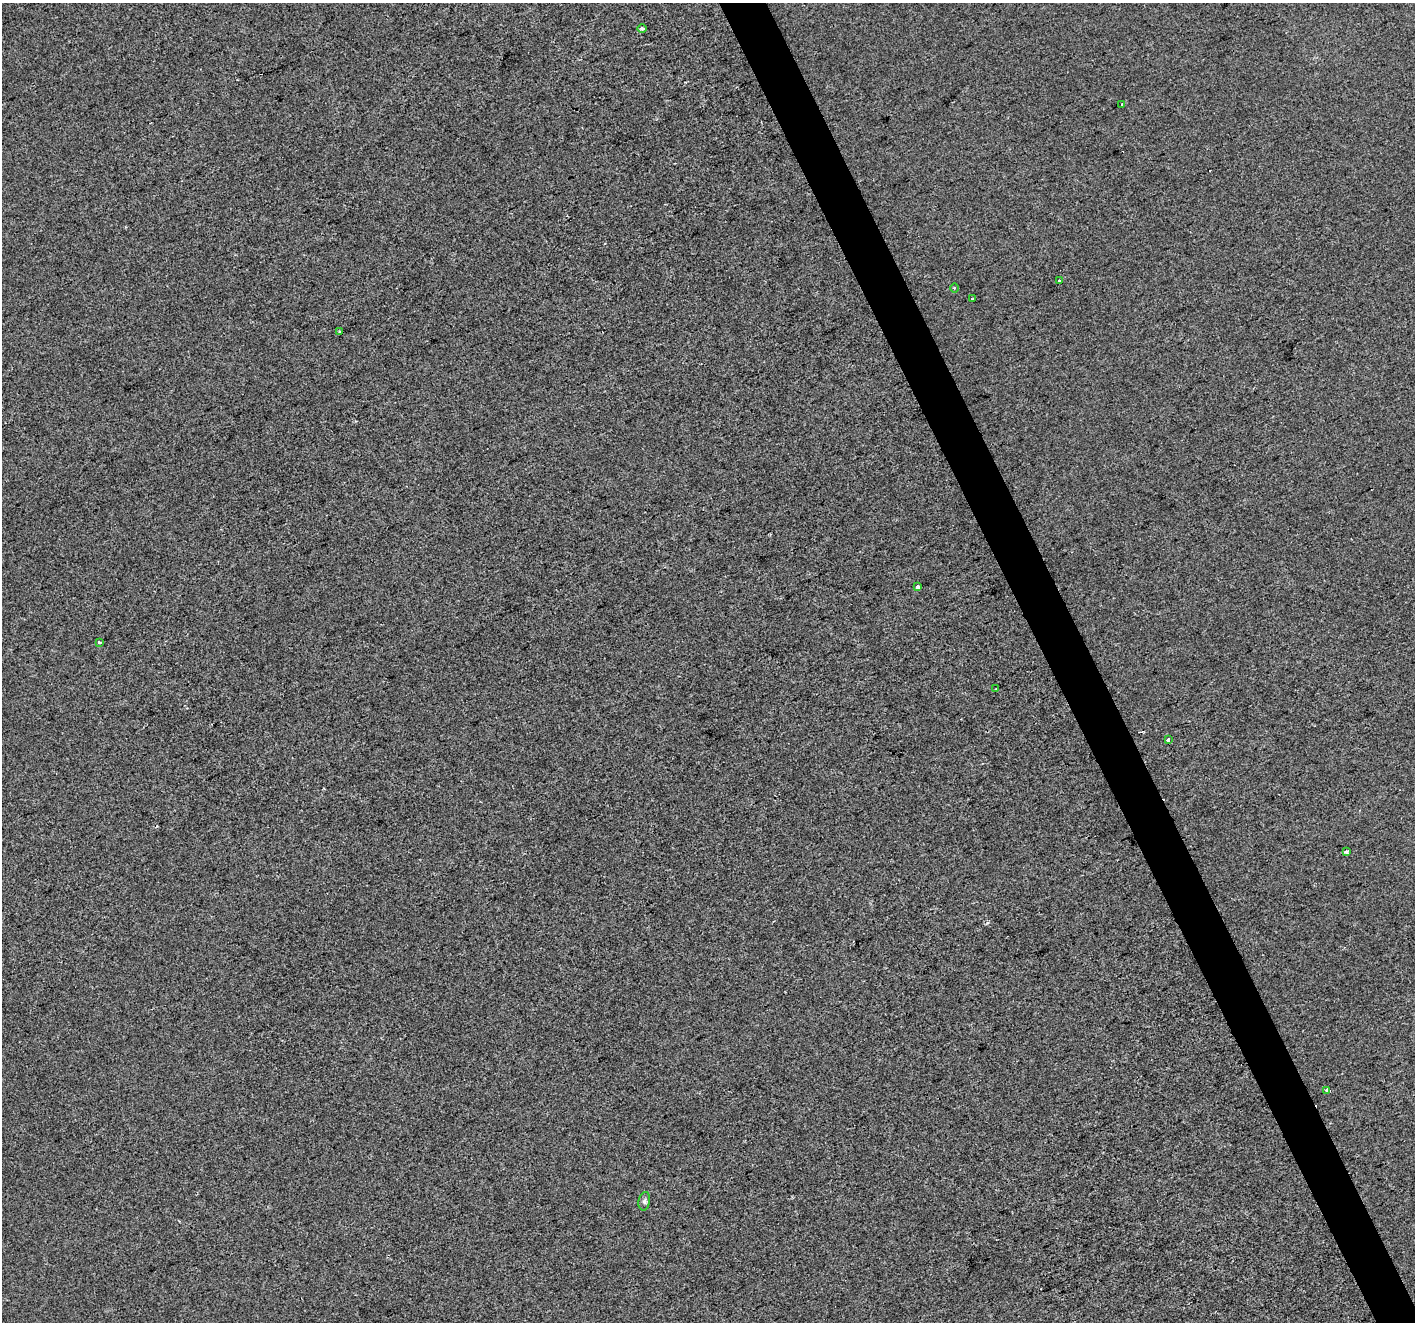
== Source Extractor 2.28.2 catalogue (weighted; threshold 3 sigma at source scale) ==
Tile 6 of 4 x 4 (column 2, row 2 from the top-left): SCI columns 1415-2827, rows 2787-4106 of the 5653 x 5515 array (HDU 1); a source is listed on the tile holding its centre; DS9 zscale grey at full resolution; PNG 1417 x 1324 px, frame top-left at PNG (2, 3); each listed source drawn as its Kron ellipse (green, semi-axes under 4 px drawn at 4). Shown black and unused: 3% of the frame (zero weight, under 2 of 3 exposures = <1% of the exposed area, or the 3 px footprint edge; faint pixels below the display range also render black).
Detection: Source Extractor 2.28.2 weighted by HDU 2 'WHT'; one run over the whole footprint, this tile lists its part. Background -2.72e-04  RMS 0.0056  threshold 0.025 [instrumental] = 3 sigma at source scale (4.5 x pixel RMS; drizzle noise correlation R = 1.50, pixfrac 1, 0.0396/0.0396 arcsec/px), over >= 5 px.
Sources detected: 14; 1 cosmic-ray / hot-pixel residue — neither listed nor drawn; the other 13 listed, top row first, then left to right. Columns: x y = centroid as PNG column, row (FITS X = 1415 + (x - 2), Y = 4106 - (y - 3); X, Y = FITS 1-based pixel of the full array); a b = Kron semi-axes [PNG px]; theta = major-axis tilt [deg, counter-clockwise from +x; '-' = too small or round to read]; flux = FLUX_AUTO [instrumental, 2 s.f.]
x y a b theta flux
642 28 5 4 - 1.2
1121 105 3 3 - 1.3
1059 281 3 3 - 2.6
954 288 4 3 - 0.51
972 299 3 2 - 0.78
340 331 3 3 - 0.99
918 587 4 4 - 5.4
99 642 3 3 - 1.5
996 689 2 2 - 0.37
1168 740 4 3 - 2.4
1346 852 4 3 - 2.6
1327 1090 4 3 - 11
644 1201 9 5 80 1.5